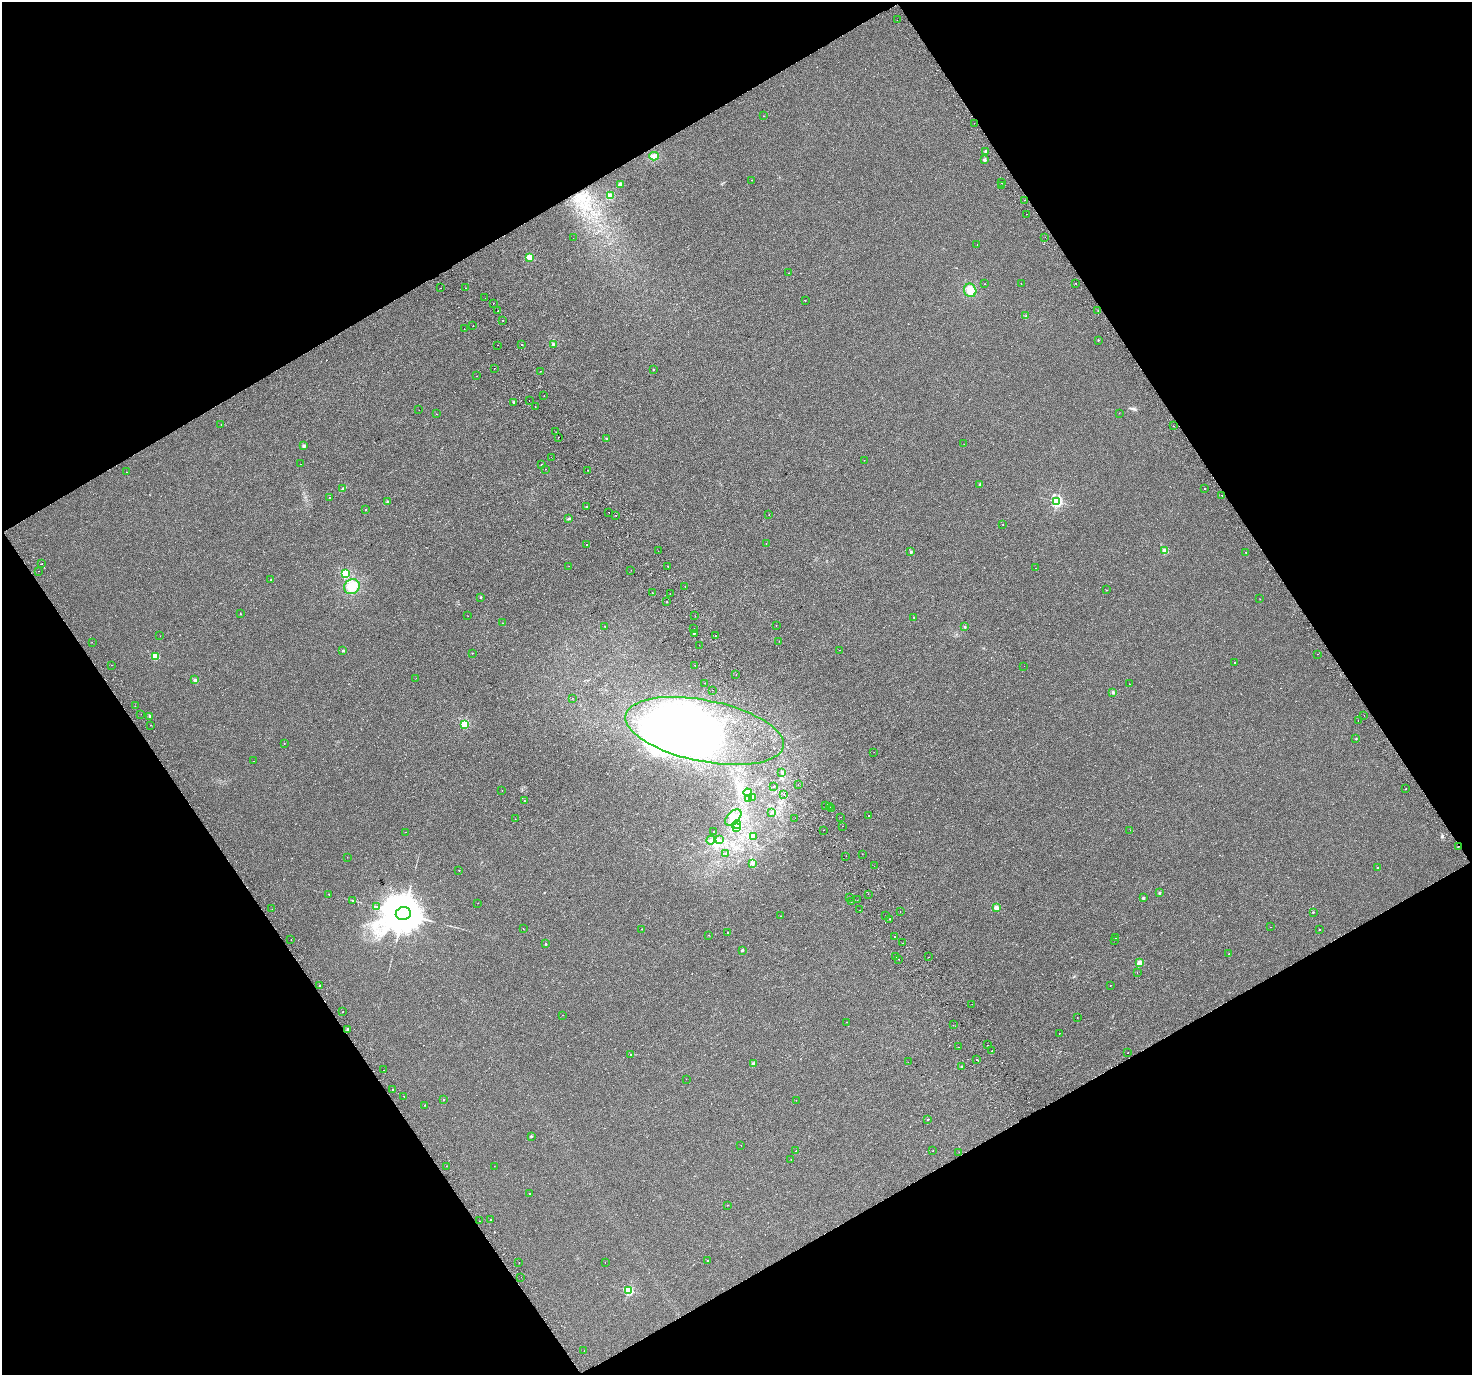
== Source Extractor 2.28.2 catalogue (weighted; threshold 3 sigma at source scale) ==
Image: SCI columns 55-5933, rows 212-5700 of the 5983 x 5851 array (HDU 1 of 3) = the unmasked area's bounding box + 8 px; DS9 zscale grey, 4 x 4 block average (1 PNG px = mean of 4 x 4 image px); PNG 1474 x 1377 px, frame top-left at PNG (2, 2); each listed source drawn as its Kron ellipse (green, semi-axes under 4 px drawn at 4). Shown black and unused: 48% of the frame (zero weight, under 2 of 3 exposures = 3% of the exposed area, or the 3 px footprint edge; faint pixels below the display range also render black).
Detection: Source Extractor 2.28.2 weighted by HDU 2 'WHT'. Background 0.00334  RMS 0.0036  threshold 0.016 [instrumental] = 3 sigma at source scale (4.5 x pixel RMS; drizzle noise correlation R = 1.50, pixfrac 1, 0.0396/0.0396 arcsec/px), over >= 5 px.
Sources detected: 292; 8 inside a brighter object's white glare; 14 cosmic-ray / hot-pixel residue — neither listed nor drawn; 2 coinciding with a brighter row at this scale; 5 inside a brighter listed object's ellipse — not listed separately; the other 263 listed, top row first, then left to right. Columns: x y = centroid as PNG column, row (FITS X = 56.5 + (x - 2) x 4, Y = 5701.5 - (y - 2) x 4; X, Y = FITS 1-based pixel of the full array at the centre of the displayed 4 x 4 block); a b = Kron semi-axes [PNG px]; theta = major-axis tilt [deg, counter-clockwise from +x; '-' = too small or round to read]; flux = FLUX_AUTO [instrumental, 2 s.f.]
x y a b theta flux
897 20 2 2 - 6.9
763 116 2 2 - 0.49
974 123 2 2 - 0.4
986 151 2 2 - 9.2
654 156 4 4 - 7.6
984 159 2 2 - 9.8
752 180 2 2 - 0.96
1001 183 2 2 - 2.3
620 184 2 2 - 31
1002 185 2 2 - 0.92
610 196 2 2 - 81
1024 200 2 2 - 1.5
1026 214 2 2 - 1
1045 237 2 2 - 0.69
573 238 2 2 - 0.37
977 245 2 2 - 2.1
530 257 2 2 - 95
789 273 2 2 - 0.69
985 284 2 2 - 0.35
1021 284 2 2 - 0.38
1076 284 2 2 - 2.9
441 288 2 2 - 0.63
465 288 2 2 - 0.79
970 290 7 6 - 15
485 298 2 2 - 13
805 300 2 2 - 0.61
493 304 2 2 - 0.66
498 311 2 2 - 0.84
1098 311 2 2 - 0.63
1026 316 2 2 - 1.5
503 321 2 2 - 1.7
473 326 2 2 - 2.1
464 329 2 2 - 1.9
1098 340 2 2 - 2
521 344 2 2 - 1.3
553 344 2 2 - 3.6
497 345 2 2 - 0.58
494 368 2 2 - 1.3
653 370 2 2 - 2
541 371 2 2 - 0.49
477 376 2 2 - 0.58
544 396 2 2 - 2.5
529 400 2 2 - 0.41
514 402 2 2 - 5.4
535 406 2 2 - 0.93
419 410 2 2 - 2.1
1119 413 2 2 - 0.78
436 414 2 2 - 1.2
221 425 2 2 - 0.52
1173 426 2 2 - 0.45
556 432 2 2 - 2.1
558 437 2 2 - 0.5
606 438 2 2 - 3.7
964 444 2 2 - 0.46
304 446 2 2 - 14
551 457 2 2 - 1.4
864 460 2 2 - 0.47
301 464 2 2 - 0.41
541 465 2 2 - 2.4
545 469 2 2 - 0.47
588 470 2 2 - 0.49
127 472 2 2 - 0.65
980 484 2 2 - 4
343 489 3 2 - 3.1
1205 489 2 2 - 1.5
1222 495 2 2 - 4.5
329 497 2 2 - 0.75
387 501 2 2 - 4.1
1057 501 2 2 - 310
586 507 2 2 - 9.6
366 510 2 2 - 1.6
609 512 2 2 - 0.91
769 514 2 2 - 0.51
616 515 2 2 - 1.6
569 518 4 2 - 1.9
1003 524 2 2 - 0.44
766 543 2 2 - 1.8
586 545 2 2 - 4.3
658 551 2 2 - 0.34
1165 551 2 2 - 49
911 552 2 2 - 6.3
1246 552 2 2 - 2.7
42 563 2 2 - 1.1
569 566 2 2 - 0.43
668 566 2 2 - 1.2
1036 568 2 2 - 0.96
631 570 2 2 - 0.97
38 571 2 2 - 2.5
345 574 2 2 - 120
271 580 2 2 - 2.5
685 586 2 2 - 0.6
352 587 8 7 - 22
1106 590 2 2 - 0.74
652 593 2 2 - 0.46
670 593 2 2 - 3.5
481 597 2 2 - 3.5
1260 599 2 2 - 0.47
667 602 2 2 - 27
240 614 2 2 - 1.2
468 616 2 2 - 0.43
695 616 2 2 - 0.37
914 617 2 2 - 1
502 623 2 2 - 1
776 625 2 2 - 3.2
604 626 2 2 - 0.46
965 627 2 2 - 4.1
694 629 2 2 - 0.94
694 633 2 2 - 3.6
160 636 2 2 - 0.32
715 636 2 2 - 3
779 641 2 2 - 0.55
92 642 2 2 - 0.64
699 645 2 2 - 2
840 650 2 2 - 4.5
343 651 2 2 - 7.7
472 653 2 2 - 1
1317 654 2 2 - 0.6
155 657 2 2 - 83
1235 663 2 2 - 1.8
111 665 2 2 - 3.1
695 665 2 2 - 1.7
1024 666 2 2 - 1.3
736 675 2 2 - 0.53
416 678 2 2 - 0.27
195 680 2 2 - 15
705 683 2 2 - 0.37
1129 684 2 2 - 1.8
712 690 2 2 - 1.2
1113 692 3 2 - 1.7
572 698 2 2 - 0.36
135 706 2 2 - 1.1
141 714 2 2 - 0.4
1364 715 2 2 - 0.46
150 716 2 2 - 8.4
1358 721 2 2 - 0.39
464 724 2 2 - 160
150 725 2 2 - 1.6
704 731 80 30 -11 550
1356 739 2 2 - 2
284 744 2 2 - 0.68
874 752 2 2 - 0.88
254 761 2 2 - 0.32
782 772 2 2 - 0.84
798 785 2 2 - 0.41
774 786 2 2 - 0.64
1406 789 2 2 - 1.5
502 791 2 2 - 0.95
748 793 4 2 - 5
784 794 2 2 - 3.9
752 797 2 2 - 1.1
748 798 2 2 - 0.58
524 801 2 2 - 1
825 805 2 2 - 2.1
830 807 2 2 - 0.57
831 808 2 2 - 0.68
772 812 3 2 - 1.9
869 815 2 2 - 0.84
733 817 10 6 44 18
841 817 2 2 - 2
795 818 2 2 - 1.2
515 819 2 2 - 0.55
737 824 4 3 - 5.7
843 826 2 2 - 3
737 828 2 2 - 0.74
823 830 2 2 - 1.3
1130 830 2 2 - 0.3
713 831 2 2 - 0.9
406 832 2 2 - 0.46
753 837 3 2 - 2.2
711 840 4 2 - 2.6
720 840 2 2 - 1.5
1458 846 2 2 - 3.2
726 854 2 2 - 0.79
862 854 2 2 - 0.48
846 856 2 2 - 0.39
347 857 2 2 - 0.4
752 864 3 2 - 2.4
874 866 2 2 - 0.29
1378 868 2 2 - 7.1
459 870 2 2 - 2.5
1159 893 2 2 - 4.6
329 894 2 2 - 1.2
868 894 2 2 - 3.5
849 898 2 2 - 0.41
1143 898 2 2 - 11
353 900 2 2 - 0.79
857 900 2 2 - 1.1
851 902 2 2 - 1.2
478 903 2 2 - 0.39
377 907 2 2 - 0.84
996 908 2 2 - 31
272 909 2 2 - 0.88
860 910 2 2 - 0.44
900 911 2 2 - 0.87
1313 912 2 2 - 3.5
403 913 7 6 - 10000
780 916 2 2 - 0.62
886 916 2 2 - 0.73
889 919 2 2 - 8
1271 927 2 2 - 0.62
523 929 2 2 - 0.58
641 929 2 2 - 0.59
1320 929 2 2 - 0.7
728 932 2 2 - 1.6
709 935 2 2 - 0.73
894 936 2 2 - 6.6
1115 938 2 2 - 1.1
291 939 2 2 - 1.2
1114 940 2 2 - 0.52
903 943 2 2 - 1.3
546 944 2 2 - 3.6
742 950 2 2 - 9
1229 954 2 2 - 0.65
896 956 2 2 - 0.8
928 957 2 2 - 2
899 959 2 2 - 0.51
1139 963 2 2 - 44
1137 972 2 2 - 0.84
319 985 2 2 - 20
1110 985 2 2 - 0.45
972 1004 2 2 - 1.6
343 1012 2 2 - 3.5
562 1015 2 2 - 1.9
1077 1018 2 2 - 2.6
847 1022 2 2 - 0.67
953 1025 2 2 - 0.61
347 1029 2 2 - 6.9
1059 1033 2 2 - 0.41
988 1045 2 2 - 7.4
959 1047 2 2 - 0.78
992 1051 2 2 - 0.44
1127 1053 2 2 - 1.3
631 1055 2 2 - 1.9
976 1060 2 2 - 0.69
908 1062 2 2 - 1.1
753 1064 2 2 - 20
961 1066 2 2 - 1.3
384 1070 2 2 - 1.9
686 1079 2 2 - 0.33
393 1089 2 2 - 5.2
404 1096 2 2 - 0.46
444 1099 2 2 - 2.1
796 1100 2 2 - 0.65
425 1105 2 2 - 0.77
928 1119 2 2 - 1.9
531 1136 2 2 - 5.6
741 1145 2 2 - 0.49
933 1150 2 2 - 0.9
796 1151 2 2 - 0.99
959 1152 2 2 - 0.55
791 1159 2 2 - 0.28
446 1166 2 2 - 0.7
494 1166 2 2 - 0.29
529 1193 2 2 - 1.2
727 1205 2 2 - 0.46
490 1220 2 2 - 18
480 1221 2 2 - 0.63
708 1261 2 2 - 1.5
519 1262 2 2 - 3.3
605 1262 2 2 - 0.47
521 1277 2 2 - 1.7
628 1290 2 2 - 180
584 1351 2 2 - 0.29
Overlapping masked pixels (flux is a lower limit): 1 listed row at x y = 1458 846
Diffuse or blended objects may show on this block-average render without a row.